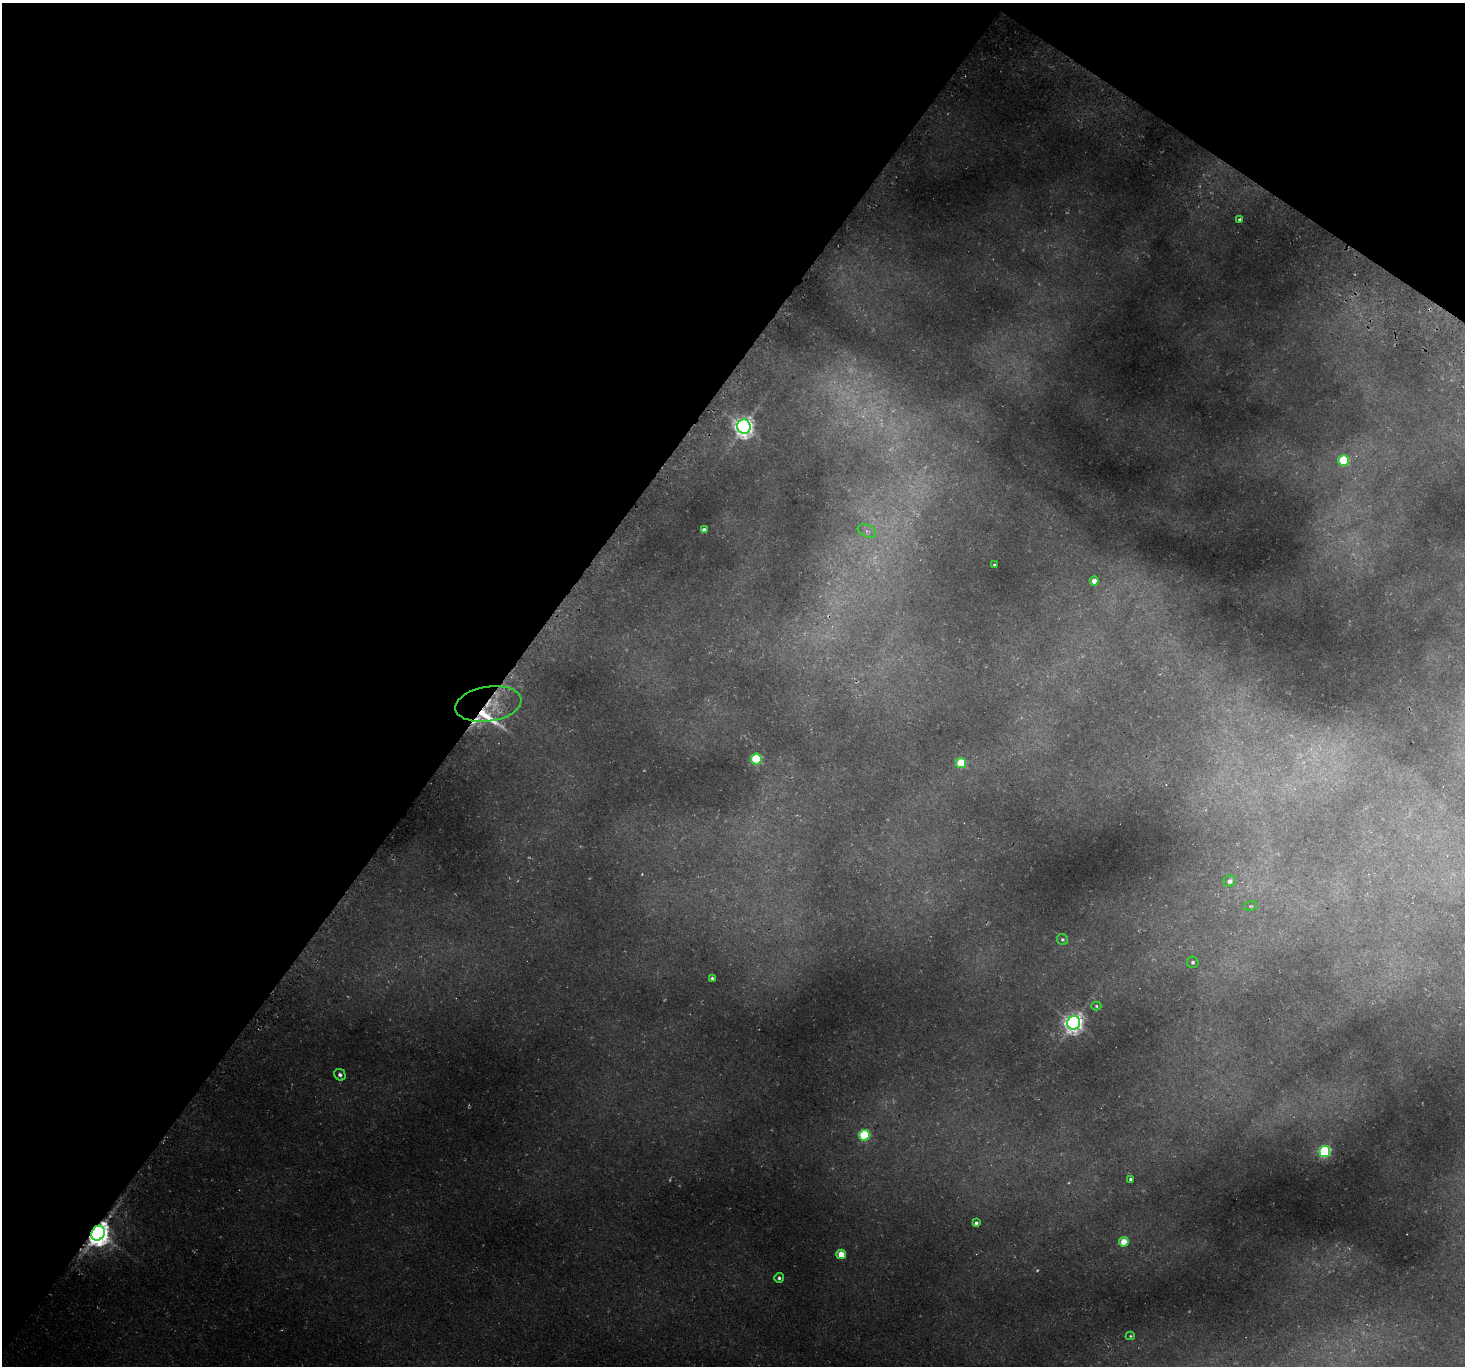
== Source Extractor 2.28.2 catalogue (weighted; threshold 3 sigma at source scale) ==
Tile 2 of 4 x 4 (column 2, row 1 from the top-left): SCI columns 1530-2992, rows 4443-5806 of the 5988 x 6014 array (HDU 1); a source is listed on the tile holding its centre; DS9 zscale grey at full resolution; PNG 1467 x 1368 px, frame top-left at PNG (2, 3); each listed source drawn as its Kron ellipse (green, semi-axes under 4 px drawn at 4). Shown black and unused: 38% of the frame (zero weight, under 3 of 4 exposures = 5% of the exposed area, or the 3 px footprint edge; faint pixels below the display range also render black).
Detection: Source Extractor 2.28.2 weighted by HDU 2 'WHT'; one run over the whole footprint, this tile lists its part. Background 0.0418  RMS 0.0071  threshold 0.0321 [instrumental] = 3 sigma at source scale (4.5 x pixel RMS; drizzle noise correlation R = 1.50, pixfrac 1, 0.05/0.05 arcsec/px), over >= 5 px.
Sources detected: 32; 2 too faint to see at this stretch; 1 cosmic-ray / hot-pixel residue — neither listed nor drawn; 2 inside a brighter listed object's ellipse — not listed separately; the other 27 listed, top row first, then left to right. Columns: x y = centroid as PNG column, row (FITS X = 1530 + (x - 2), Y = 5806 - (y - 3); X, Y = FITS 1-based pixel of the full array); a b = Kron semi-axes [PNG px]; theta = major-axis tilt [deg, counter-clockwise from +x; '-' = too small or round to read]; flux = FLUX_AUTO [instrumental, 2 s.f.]
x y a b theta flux
1240 219 3 3 - 5.6
744 427 7 7 - 500
1344 460 5 5 - 46
704 530 4 4 - 3.2
867 531 9 6 -22 3
994 565 3 3 - 0.91
1094 581 4 4 - 4.3
488 704 33 17 9 31
756 759 5 5 - 63
961 763 5 5 - 36
1230 881 6 5 - 3
1251 906 7 5 15 1.3
1062 939 6 5 - 1.2
1193 962 6 5 - 1.7
712 978 3 3 - 1.2
1096 1006 5 4 - 1
1074 1023 7 6 - 440
340 1075 6 5 - 2.3
864 1135 5 5 - 62
1325 1151 5 5 - 120
1130 1179 3 3 - 1.2
976 1223 4 3 - 1.9
98 1233 8 6 60 940
1124 1242 5 4 - 16
841 1254 5 4 - 14
779 1278 5 4 - 1.7
1130 1336 4 4 - 0.87
Overlapping masked pixels (flux is a lower limit): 2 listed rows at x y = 488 704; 98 1233